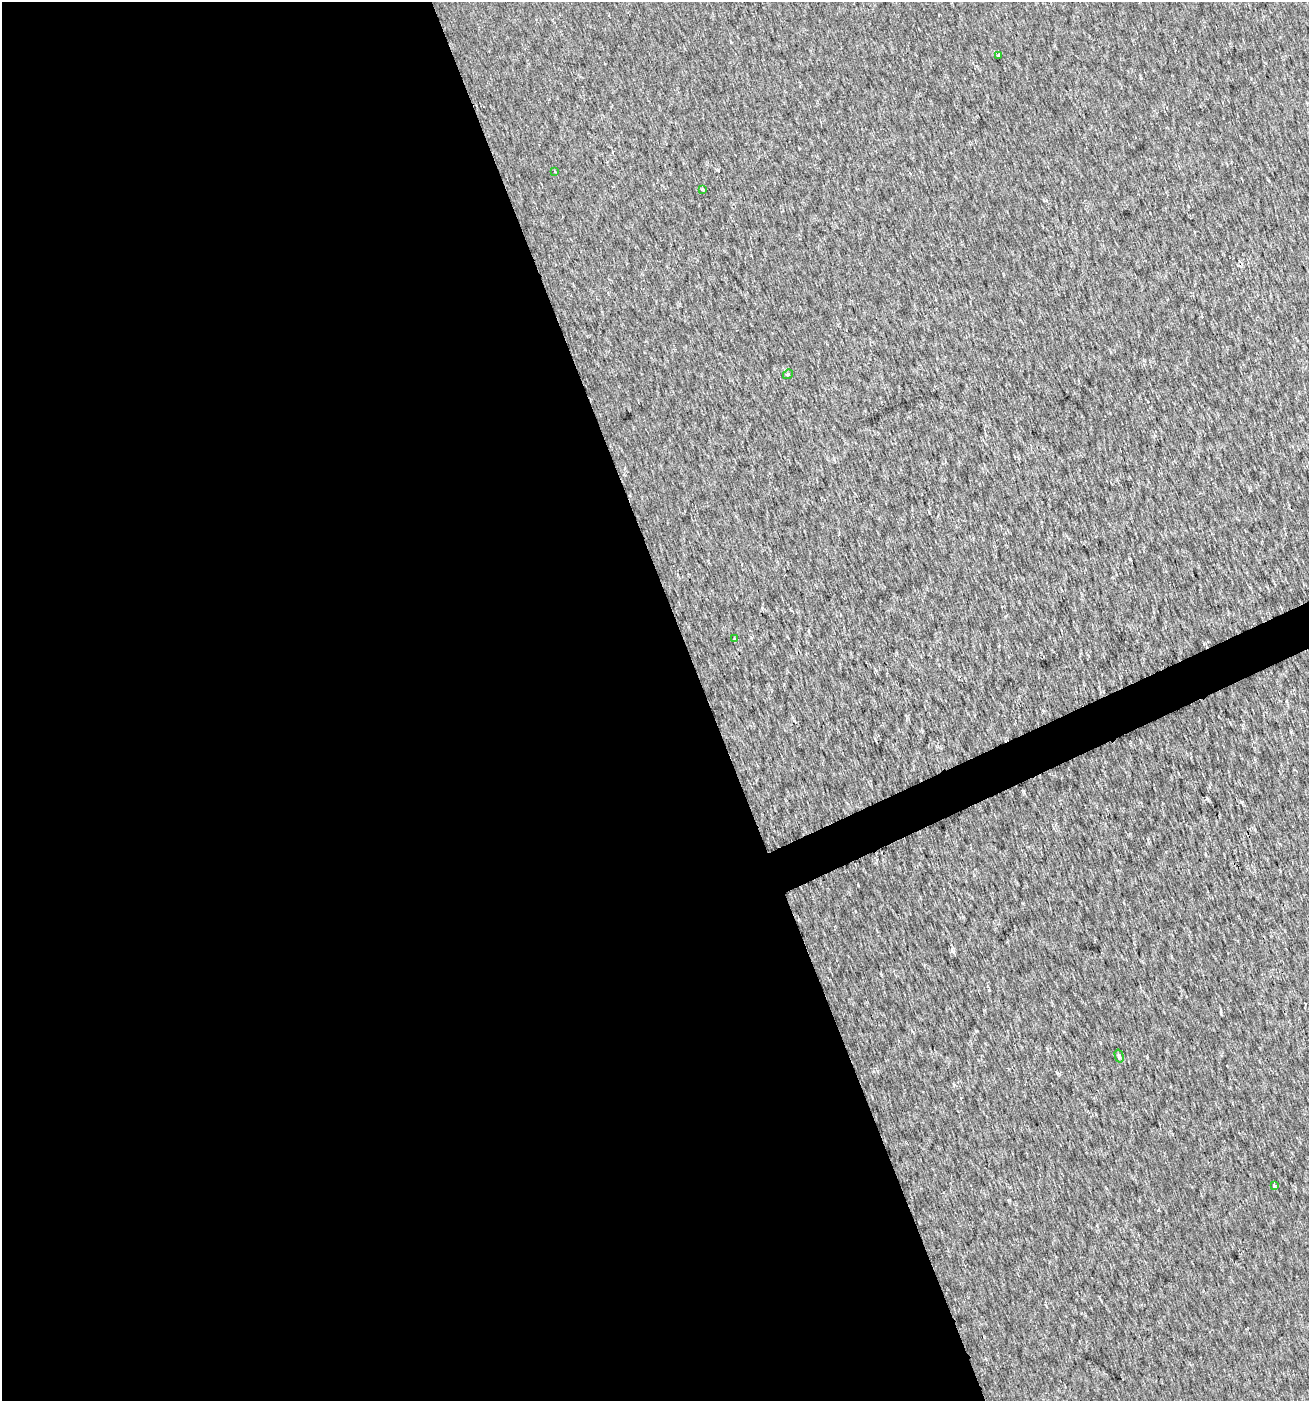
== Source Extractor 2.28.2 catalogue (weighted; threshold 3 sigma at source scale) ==
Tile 9 of 4 x 4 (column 1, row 3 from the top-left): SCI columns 84-1390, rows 1402-2800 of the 5452 x 5599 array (HDU 1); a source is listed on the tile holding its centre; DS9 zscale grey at full resolution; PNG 1311 x 1403 px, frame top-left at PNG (2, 2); each listed source drawn as its Kron ellipse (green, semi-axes under 4 px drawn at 4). Shown black and unused: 55% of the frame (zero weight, under 2 of 3 exposures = <1% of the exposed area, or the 3 px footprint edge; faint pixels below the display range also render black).
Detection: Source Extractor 2.28.2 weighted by HDU 2 'WHT'; one run over the whole footprint, this tile lists its part. Background 0.00179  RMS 0.0037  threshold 0.0168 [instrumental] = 3 sigma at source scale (4.5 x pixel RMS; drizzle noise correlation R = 1.50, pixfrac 1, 0.0396/0.0396 arcsec/px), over >= 5 px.
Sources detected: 7; all 7 listed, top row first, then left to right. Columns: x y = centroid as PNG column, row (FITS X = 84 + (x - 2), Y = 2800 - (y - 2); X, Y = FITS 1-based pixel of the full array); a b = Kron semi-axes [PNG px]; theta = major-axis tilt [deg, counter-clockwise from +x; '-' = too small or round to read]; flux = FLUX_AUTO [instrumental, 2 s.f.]
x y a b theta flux
999 56 4 3 - 1.1
554 171 3 2 - 0.36
703 189 3 3 - 1.1
788 374 5 4 - 0.73
734 639 3 3 - 1.1
1119 1056 6 4 -76 0.76
1274 1186 4 3 - 0.79